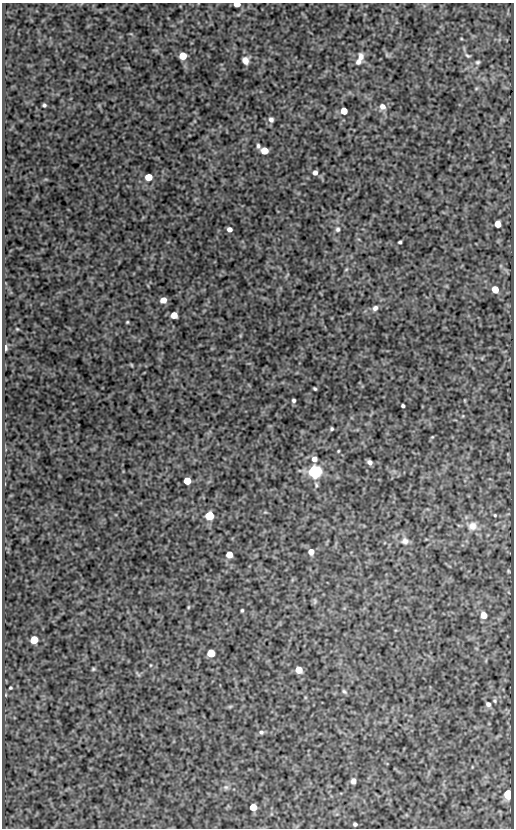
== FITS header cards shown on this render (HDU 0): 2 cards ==
NAXIS1  =                  512
NAXIS2  =                  826

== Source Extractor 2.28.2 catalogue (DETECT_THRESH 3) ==
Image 512 x 826 px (HDU 0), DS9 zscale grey, 1 PNG px = 1 image px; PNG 516 x 830 px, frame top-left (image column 1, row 826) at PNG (2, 3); no overlay
Background 84.4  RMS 0.54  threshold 1.61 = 3 sigma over >= 5 px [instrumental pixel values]
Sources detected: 67; all 67 listed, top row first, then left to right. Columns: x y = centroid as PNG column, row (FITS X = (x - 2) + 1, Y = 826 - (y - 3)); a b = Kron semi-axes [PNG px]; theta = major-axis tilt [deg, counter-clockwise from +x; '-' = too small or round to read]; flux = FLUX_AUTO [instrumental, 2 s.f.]
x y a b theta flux
237 4 5 4 - 350
387 55 6 4 -71 48
183 56 5 5 - 700
468 56 8 4 -28 64
361 57 10 7 -88 190
245 60 7 6 - 230
358 62 8 6 53 140
478 62 6 5 - 66
44 105 4 3 - 62
382 107 8 7 - 200
344 111 5 5 - 470
271 119 7 6 - 110
258 146 6 4 -82 79
264 151 5 5 - 570
315 173 5 4 - 140
148 177 5 5 - 590
498 224 5 5 - 470
229 229 5 4 - 140
337 229 7 6 - 91
400 242 4 3 - 51
346 269 6 4 3 38
495 289 5 5 - 590
163 300 5 5 - 320
375 308 7 6 - 130
174 315 5 5 - 440
127 322 3 2 - 35
17 329 5 3 - 34
5 347 6 3 -87 140
131 365 4 3 - 37
315 389 4 3 - 49
294 400 4 4 - 66
403 406 3 3 - 61
331 429 4 3 - 51
432 437 5 4 - 37
338 451 4 3 - 33
314 459 6 6 - 200
370 462 5 4 - 130
315 471 6 6 - 12000
187 481 5 5 - 720
495 515 4 3 - 32
210 516 5 5 - 1400
472 526 12 11 - 330
405 541 10 9 - 200
311 552 6 6 - 270
229 554 5 5 - 480
508 571 5 3 - 34
315 601 7 4 -90 60
188 607 5 3 - 35
242 610 3 3 - 45
484 615 6 5 - 400
34 640 5 5 - 840
211 653 5 5 - 850
150 665 4 3 - 26
93 669 4 4 - 45
299 670 5 5 - 570
10 688 4 3 - 45
344 691 7 4 -48 59
6 695 5 3 - 29
495 701 6 6 - 66
488 704 6 5 - 120
230 706 6 4 2 47
261 732 7 6 - 81
353 781 5 5 - 160
226 787 8 6 -1 99
508 794 6 5 - 2400
253 807 5 5 - 590
355 824 4 4 - 73
At the frame edge (FLAGS 8, measured only in part): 1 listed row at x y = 237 4